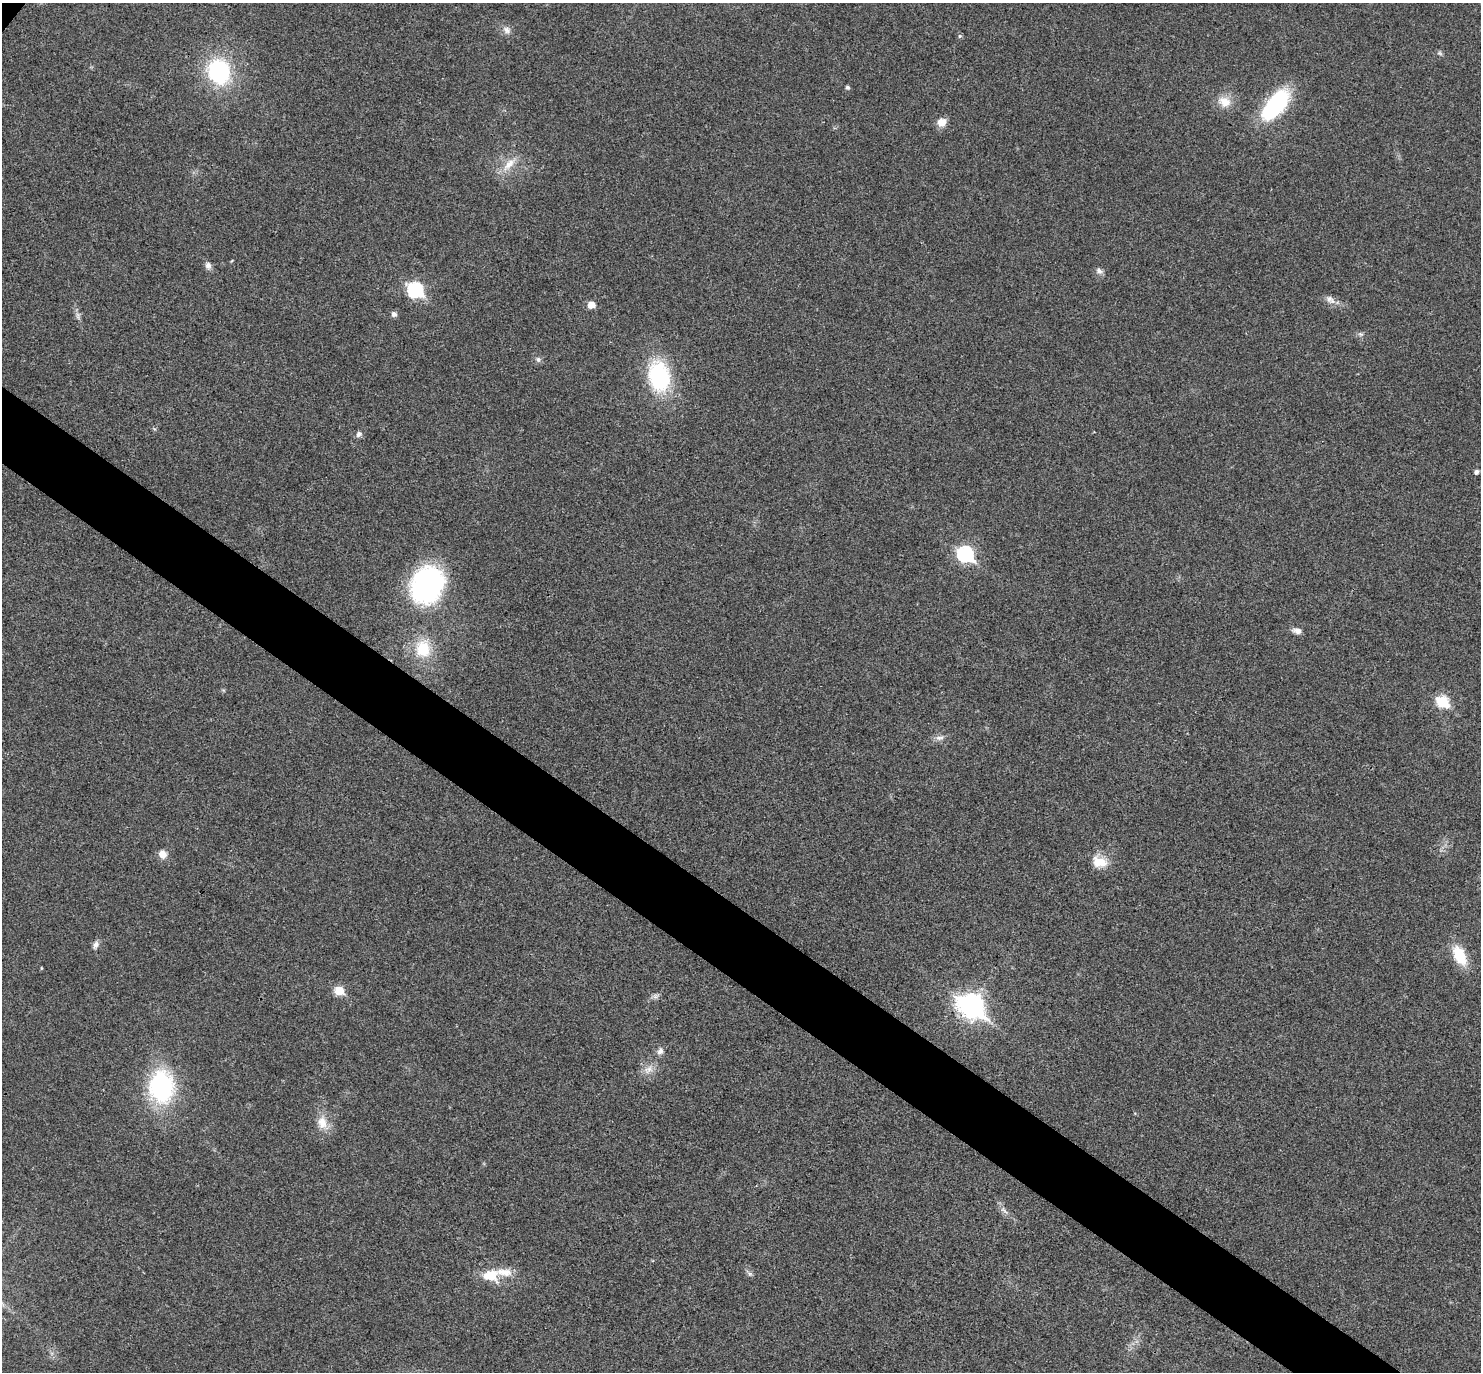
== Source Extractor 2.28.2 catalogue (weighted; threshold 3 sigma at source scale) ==
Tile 6 of 4 x 4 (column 2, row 2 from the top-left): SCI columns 1485-2963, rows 3035-4404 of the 5923 x 5927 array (HDU 1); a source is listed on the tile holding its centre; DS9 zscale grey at full resolution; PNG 1483 x 1374 px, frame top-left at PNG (2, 3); no overlay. Shown black and unused: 5% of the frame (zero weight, under 3 of 4 exposures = <1% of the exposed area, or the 3 px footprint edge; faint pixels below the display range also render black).
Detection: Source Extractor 2.28.2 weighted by HDU 2 'WHT'; one run over the whole footprint, this tile lists its part. Background 0.0226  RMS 0.0056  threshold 0.0254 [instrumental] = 3 sigma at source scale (4.5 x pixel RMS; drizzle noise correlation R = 1.50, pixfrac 1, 0.05/0.05 arcsec/px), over >= 5 px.
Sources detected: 40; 1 inside a brighter listed object's ellipse — not listed separately; the other 39 listed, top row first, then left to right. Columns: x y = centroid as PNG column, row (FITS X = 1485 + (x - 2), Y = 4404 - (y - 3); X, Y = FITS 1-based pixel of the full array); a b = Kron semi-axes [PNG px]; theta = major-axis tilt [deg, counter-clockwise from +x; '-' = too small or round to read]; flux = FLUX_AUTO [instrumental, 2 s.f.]
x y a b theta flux
507 30 11 8 -53 2.9
960 36 6 4 24 0.92
1439 53 7 5 -34 1.1
219 71 22 19 -70 60
847 87 5 4 - 1.3
1225 102 17 13 -28 7.8
1275 105 39 18 50 48
941 122 11 10 - 4.9
509 164 21 10 45 7.6
208 265 9 8 - 2.4
1099 271 10 7 -32 1.9
415 290 8 7 - 91
1330 299 15 8 -43 3.4
591 304 5 5 - 8.2
394 314 6 6 - 2.2
1361 334 8 3 -5 1
538 359 7 6 - 1.5
659 376 36 25 -80 48
359 434 8 7 - 1.8
1476 472 5 4 - 1.7
965 554 8 7 - 100
427 585 41 33 63 92
1297 631 11 6 -9 3.1
423 649 20 17 -80 20
1442 701 7 6 - 40
939 738 13 6 5 2.5
163 854 10 9 - 4.3
1099 862 22 13 -20 9.1
96 945 11 6 71 2.4
1460 955 23 12 -63 16
41 968 5 3 - 0.47
339 990 6 6 - 16
970 1006 11 8 -36 450
660 1051 9 7 56 2.4
648 1069 14 9 37 4.6
161 1087 30 23 -89 75
322 1122 18 13 -74 8
750 1274 7 4 -18 1.1
491 1275 20 15 -10 13